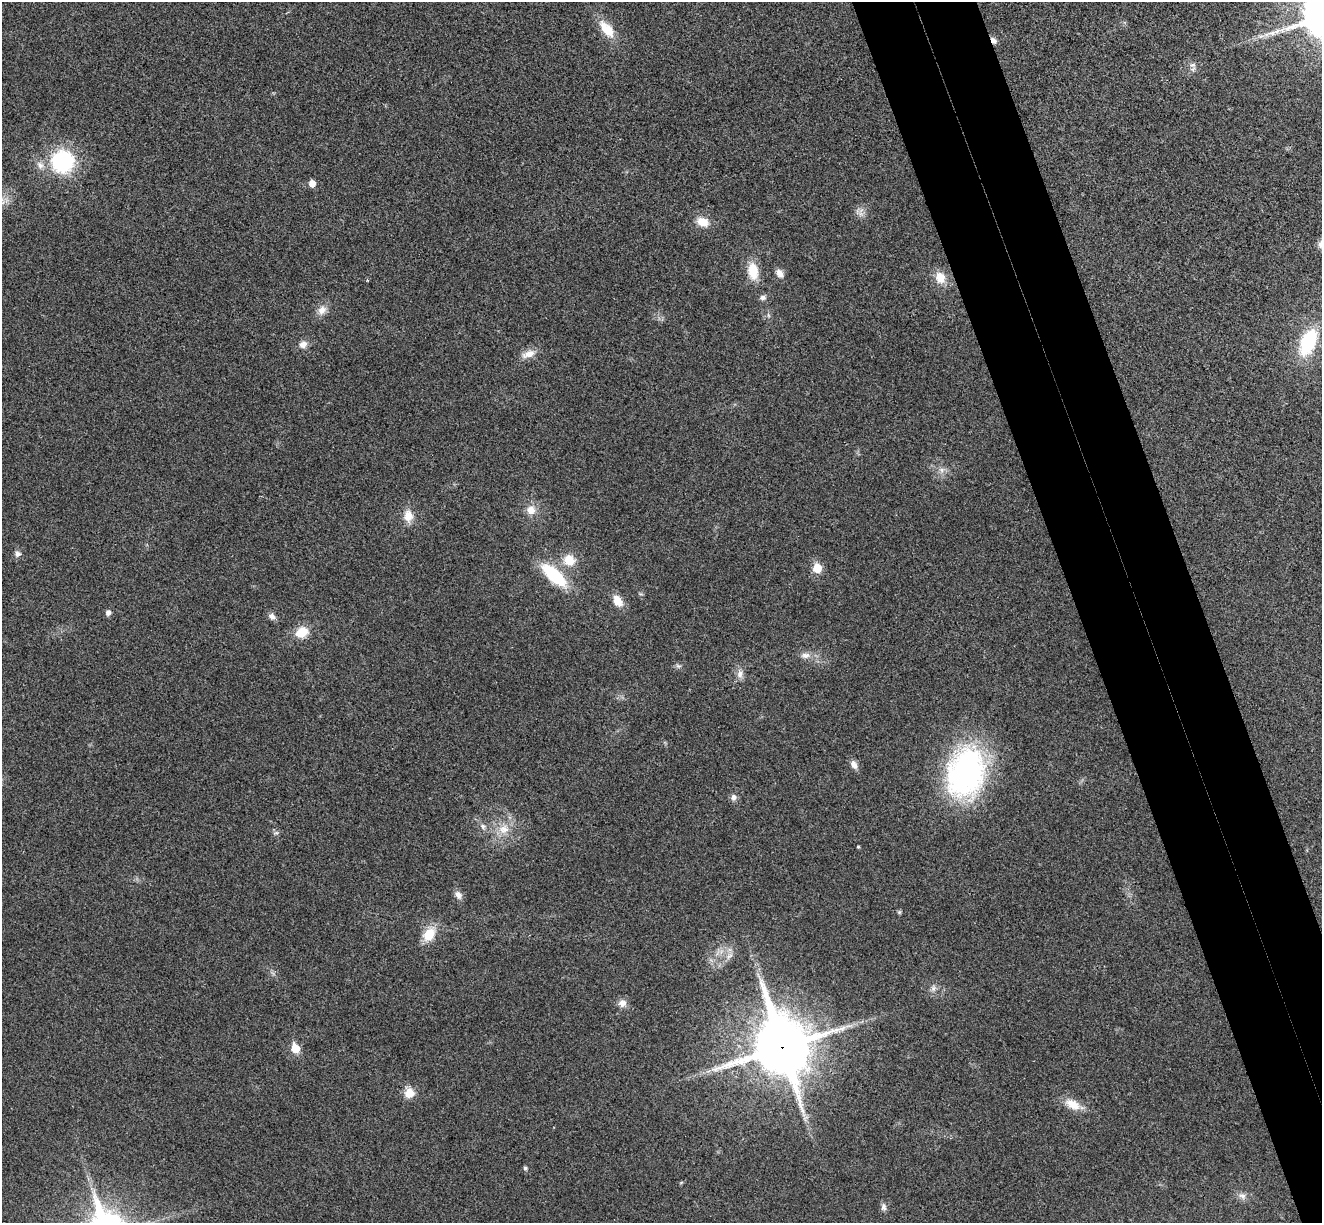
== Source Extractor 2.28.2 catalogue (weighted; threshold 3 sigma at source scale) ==
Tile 6 of 4 x 4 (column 2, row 2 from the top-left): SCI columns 1376-2695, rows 2613-3833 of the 5394 x 5345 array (HDU 1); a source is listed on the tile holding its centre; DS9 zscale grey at full resolution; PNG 1324 x 1225 px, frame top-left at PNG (2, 2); no overlay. Shown black and unused: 8% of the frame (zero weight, under 3 of 4 exposures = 6% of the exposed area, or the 3 px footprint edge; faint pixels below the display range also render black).
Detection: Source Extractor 2.28.2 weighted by HDU 2 'WHT'; one run over the whole footprint, this tile lists its part. Background 0.0349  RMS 0.0066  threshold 0.0298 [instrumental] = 3 sigma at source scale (4.5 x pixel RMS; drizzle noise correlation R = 1.50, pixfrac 1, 0.05/0.05 arcsec/px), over >= 5 px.
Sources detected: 54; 1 long thin detection or spike segment (spike, bleed or trail) — not listed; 1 inside a brighter listed object's ellipse — not listed separately; the other 52 listed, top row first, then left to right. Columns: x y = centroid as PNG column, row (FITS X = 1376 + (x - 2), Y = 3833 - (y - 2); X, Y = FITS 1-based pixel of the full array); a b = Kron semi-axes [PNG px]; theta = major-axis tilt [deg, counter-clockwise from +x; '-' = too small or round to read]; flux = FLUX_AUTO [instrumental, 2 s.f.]
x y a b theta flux
607 29 26 13 -50 13
1261 36 11 4 4 2.5
993 40 8 5 -53 3.5
1192 65 11 7 -14 3.1
62 161 26 26 - 57
312 183 5 5 - 7
861 214 9 6 -72 2.8
702 222 14 10 -18 9.7
753 271 21 12 -83 14
779 273 11 8 -55 4.4
940 278 16 13 -72 9.6
763 298 8 6 6 2.3
322 310 13 10 57 5.7
768 315 6 4 -71 1.1
1308 342 26 14 67 48
303 344 10 8 25 4.5
528 354 19 9 20 6.7
942 470 9 8 - 3.4
531 510 11 11 - 6.9
408 516 15 11 -82 8.5
17 554 8 7 - 2.7
569 560 13 12 - 12
817 568 6 5 - 21
554 575 29 12 -43 42
618 601 16 10 -59 7.4
108 613 7 6 - 2.4
272 616 10 7 -29 3
302 632 15 11 27 13
805 655 13 8 6 4.4
678 666 8 5 -24 1.5
740 674 12 9 83 4.1
854 765 11 8 -64 3.7
966 773 61 43 77 140
733 797 9 8 - 2.8
483 826 7 7 - 2.5
503 829 16 13 11 11
276 833 8 4 8 1.3
858 847 4 3 - 0.72
458 895 12 8 -66 3.7
899 912 6 5 - 0.9
429 934 17 12 52 15
729 956 13 6 46 3.4
933 988 10 7 80 2.9
622 1003 10 10 - 4.4
782 1047 22 18 -73 3900
295 1048 6 5 - 22
409 1093 13 12 - 7.8
1073 1104 22 12 -28 10
805 1118 10 5 52 2
525 1168 5 5 - 1.3
1242 1196 11 8 -31 3.3
884 1207 11 7 -90 2.5
Overlapping masked pixels (flux is a lower limit): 2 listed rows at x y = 993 40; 782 1047